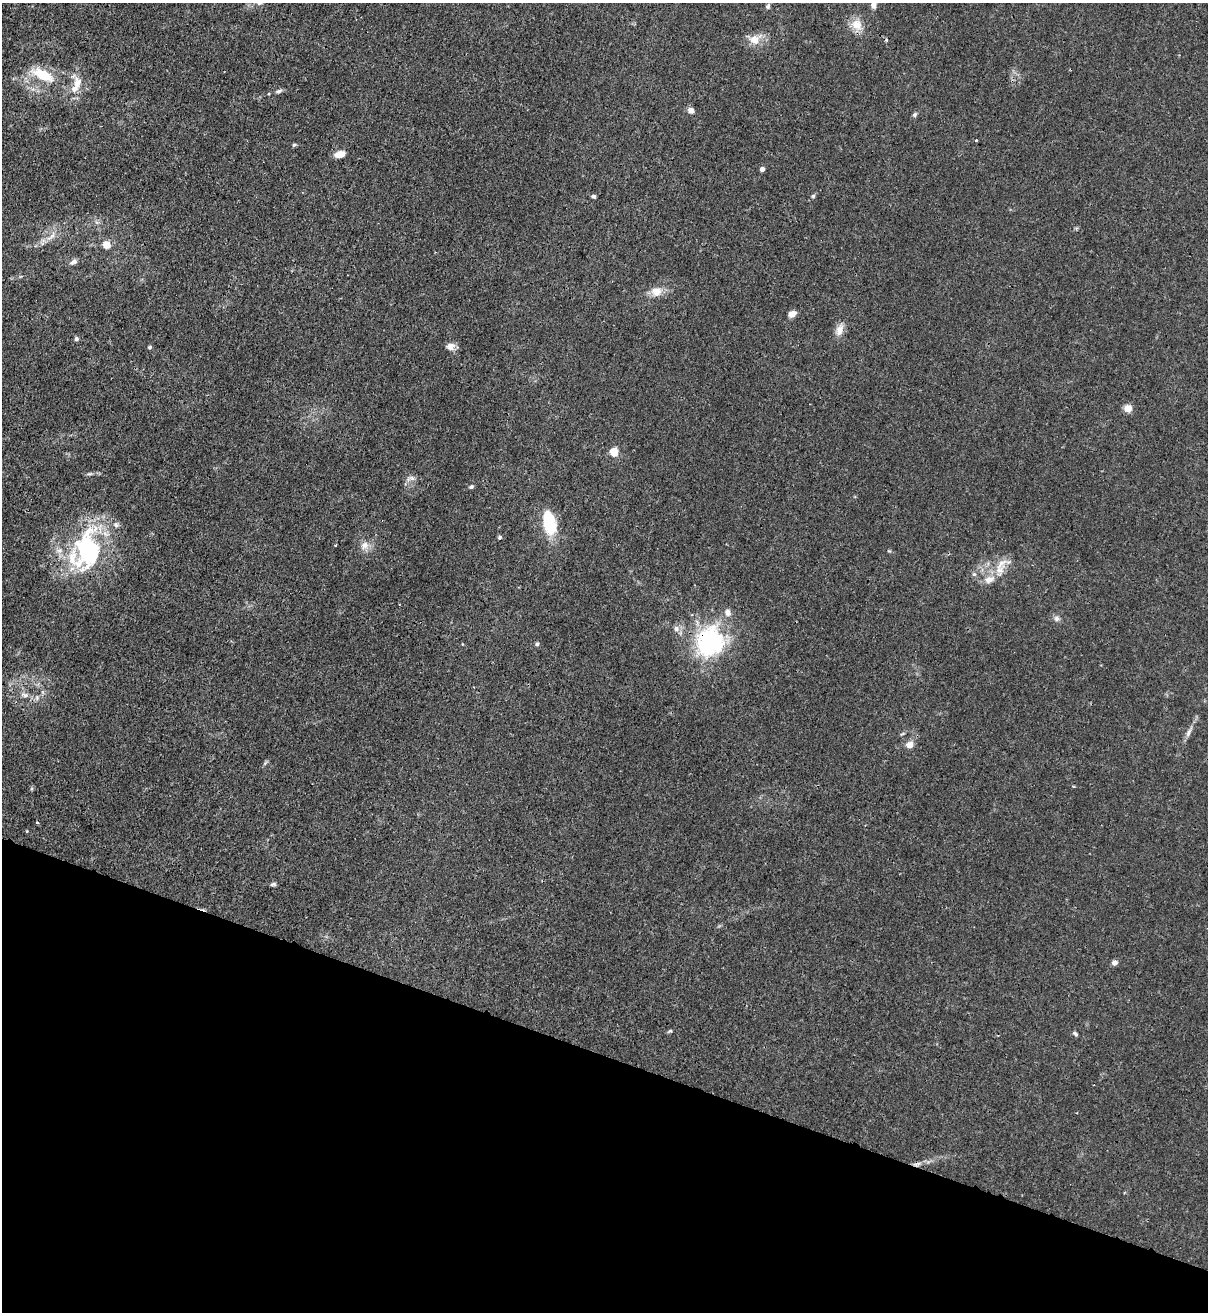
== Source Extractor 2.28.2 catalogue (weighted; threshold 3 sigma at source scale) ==
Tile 15 of 4 x 4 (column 3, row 4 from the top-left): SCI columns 2756-3961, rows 32-1341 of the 5386 x 5315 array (HDU 1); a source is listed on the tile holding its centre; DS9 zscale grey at full resolution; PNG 1210 x 1314 px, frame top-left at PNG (2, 3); no overlay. Shown black and unused: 20% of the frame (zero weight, under 3 of 4 exposures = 7% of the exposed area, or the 3 px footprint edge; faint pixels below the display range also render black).
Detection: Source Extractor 2.28.2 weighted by HDU 2 'WHT'; one run over the whole footprint, this tile lists its part. Background 0.0226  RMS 0.0029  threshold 0.013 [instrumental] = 3 sigma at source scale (4.5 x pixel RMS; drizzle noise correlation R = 1.50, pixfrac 1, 0.05/0.05 arcsec/px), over >= 5 px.
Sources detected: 51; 1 cosmic-ray / hot-pixel residue — not listed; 2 inside a brighter listed object's ellipse — not listed separately; the other 48 listed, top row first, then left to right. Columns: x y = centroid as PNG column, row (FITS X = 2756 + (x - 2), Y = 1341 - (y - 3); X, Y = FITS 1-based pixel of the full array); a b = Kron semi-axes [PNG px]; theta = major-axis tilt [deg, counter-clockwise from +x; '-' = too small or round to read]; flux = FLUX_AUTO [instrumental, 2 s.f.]
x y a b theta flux
873 5 9 7 88 1.3
768 6 6 6 - 0.53
857 25 15 14 - 3.6
754 40 15 12 0 3.4
43 75 26 11 -26 8.6
77 83 17 10 80 3.4
279 91 9 4 24 0.62
691 110 7 6 - 1.4
915 114 6 5 - 0.56
976 140 3 3 - 0.25
294 145 5 4 - 0.39
340 154 10 6 13 3.2
762 169 4 4 - 1.5
594 196 5 4 - 0.53
813 196 5 5 - 0.41
51 236 18 5 37 2
106 245 5 5 - 5.9
74 262 11 7 24 1
656 292 15 12 -4 2.9
792 314 8 6 24 2
839 330 15 9 76 2.3
76 339 6 5 - 0.57
450 346 11 9 31 1.6
150 347 5 4 - 0.43
1128 408 8 8 - 2.3
614 452 5 5 - 12
89 474 7 4 18 0.44
412 478 6 6 - 0.89
471 487 6 5 - 0.48
549 522 23 11 -78 14
500 537 3 3 - 0.9
335 545 4 2 - 0.25
364 545 12 10 37 2.1
87 550 41 30 88 45
1001 564 24 8 42 3.5
728 612 10 7 -72 1.4
1056 618 8 7 - 0.94
676 628 8 6 -89 1
710 641 30 26 69 35
537 644 5 4 - 0.63
25 695 7 6 - 0.84
1188 732 13 5 67 1.2
910 745 7 6 - 2.4
37 823 3 2 - 0.51
273 884 8 4 14 0.56
1114 963 6 5 - 1.2
670 1031 6 4 17 0.38
1075 1034 7 4 -38 0.5
Overlapping masked pixels (flux is a lower limit): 2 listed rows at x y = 87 550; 710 641
Isophote crosses this tile's border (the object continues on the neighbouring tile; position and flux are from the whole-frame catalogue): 1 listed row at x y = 873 5